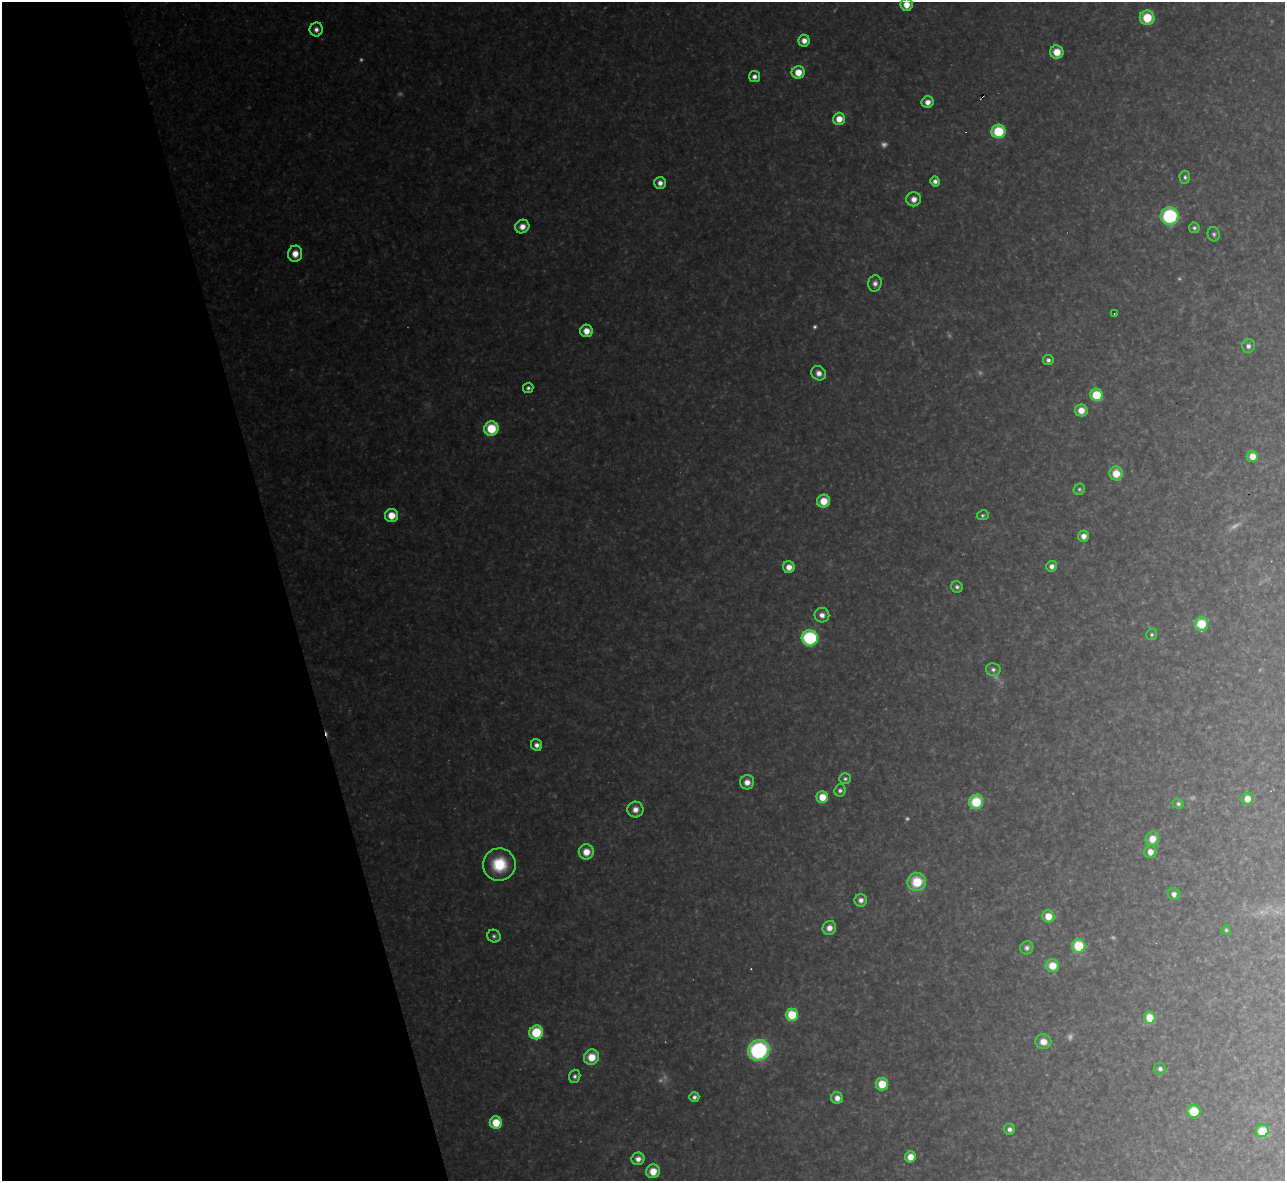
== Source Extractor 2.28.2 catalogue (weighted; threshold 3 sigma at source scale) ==
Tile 5 of 4 x 4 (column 1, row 2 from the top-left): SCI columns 1-1283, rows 2499-3677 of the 5133 x 5115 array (HDU 1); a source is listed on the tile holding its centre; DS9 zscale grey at full resolution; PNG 1287 x 1183 px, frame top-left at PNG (2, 2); each listed source drawn as its Kron ellipse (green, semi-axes under 4 px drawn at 4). Shown black and unused: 22% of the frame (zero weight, under 3 of 4 exposures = <1% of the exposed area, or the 3 px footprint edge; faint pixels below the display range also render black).
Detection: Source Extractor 2.28.2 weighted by HDU 2 'WHT'; one run over the whole footprint, this tile lists its part. Background 0.319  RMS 0.019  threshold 0.0867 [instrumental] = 3 sigma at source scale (4.5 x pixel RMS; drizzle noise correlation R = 1.50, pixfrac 1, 0.05/0.05 arcsec/px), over >= 5 px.
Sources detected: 104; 16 too faint to see at this stretch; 3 cosmic-ray / hot-pixel residue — neither listed nor drawn; the other 85 listed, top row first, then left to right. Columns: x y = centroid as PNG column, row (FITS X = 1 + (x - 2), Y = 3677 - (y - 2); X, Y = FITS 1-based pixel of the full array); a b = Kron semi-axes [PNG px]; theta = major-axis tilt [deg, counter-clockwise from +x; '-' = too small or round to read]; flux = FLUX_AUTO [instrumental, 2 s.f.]
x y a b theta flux
906 5 6 6 - 28
1147 18 7 7 - 69
316 29 7 6 - 10
804 41 6 5 - 18
1057 52 6 6 - 32
798 72 6 6 - 34
754 76 5 5 - 10
928 102 6 6 - 16
839 119 6 6 - 28
998 131 7 7 - 110
1185 177 6 5 - 5.5
935 181 5 4 - 9.7
660 183 6 6 - 13
914 199 7 7 - 17
1170 216 9 8 - 230
522 227 7 6 - 20
1194 228 5 5 - 5.7
1214 234 7 6 - 5.4
295 254 8 7 - 24
875 283 8 6 81 9.8
1114 314 3 2 - 1.3
586 331 6 6 - 26
1248 346 7 6 - 8.6
1048 360 5 5 - 7.7
819 373 8 7 - 14
528 388 5 5 - 5.9
1096 395 6 6 - 80
1081 410 6 6 - 24
491 429 7 7 - 82
1252 456 5 5 - 24
1116 473 7 6 - 39
1079 489 6 5 - 4.1
824 501 6 6 - 39
391 515 6 6 - 41
983 515 6 5 - 4.1
1083 536 6 5 - 14
1051 566 5 5 - 9.5
789 567 6 6 - 19
957 587 6 5 - 6.2
822 615 7 7 - 13
1201 624 7 7 - 64
1152 634 5 5 - 3.9
810 638 8 7 - 250
993 669 7 6 - 7.1
537 745 6 5 - 12
845 779 6 5 - 5
747 782 7 7 - 19
840 790 6 5 - 7.2
822 797 6 6 - 41
1247 799 6 5 - 26
976 802 7 7 - 82
1178 804 5 5 - 5
635 809 8 8 - 17
1152 839 7 7 - 30
586 852 7 7 - 30
1150 852 6 6 - 20
499 864 16 16 - 84
917 882 9 9 - 75
1174 894 6 6 - 11
861 900 6 6 - 11
1048 916 6 6 - 33
829 928 7 6 - 18
1226 930 5 4 - 3.6
494 936 7 6 - 5.9
1079 946 7 6 - 87
1027 948 7 6 - 7.6
1052 966 7 6 - 41
792 1015 6 6 - 93
1150 1018 6 5 - 59
536 1032 7 6 - 100
1043 1042 8 7 - 23
759 1050 11 10 - 320
592 1057 8 7 - 44
1160 1069 6 5 - 7.3
575 1076 6 5 - 6.5
882 1084 6 6 - 54
694 1097 5 5 - 7
837 1098 6 5 - 16
1194 1111 6 6 - 70
496 1123 6 6 - 56
1009 1129 5 5 - 8.8
1262 1131 6 6 - 56
910 1157 5 5 - 28
638 1159 6 6 - 15
653 1171 7 7 - 36
Isophote crosses this tile's border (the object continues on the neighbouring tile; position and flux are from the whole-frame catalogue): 1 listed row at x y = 906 5